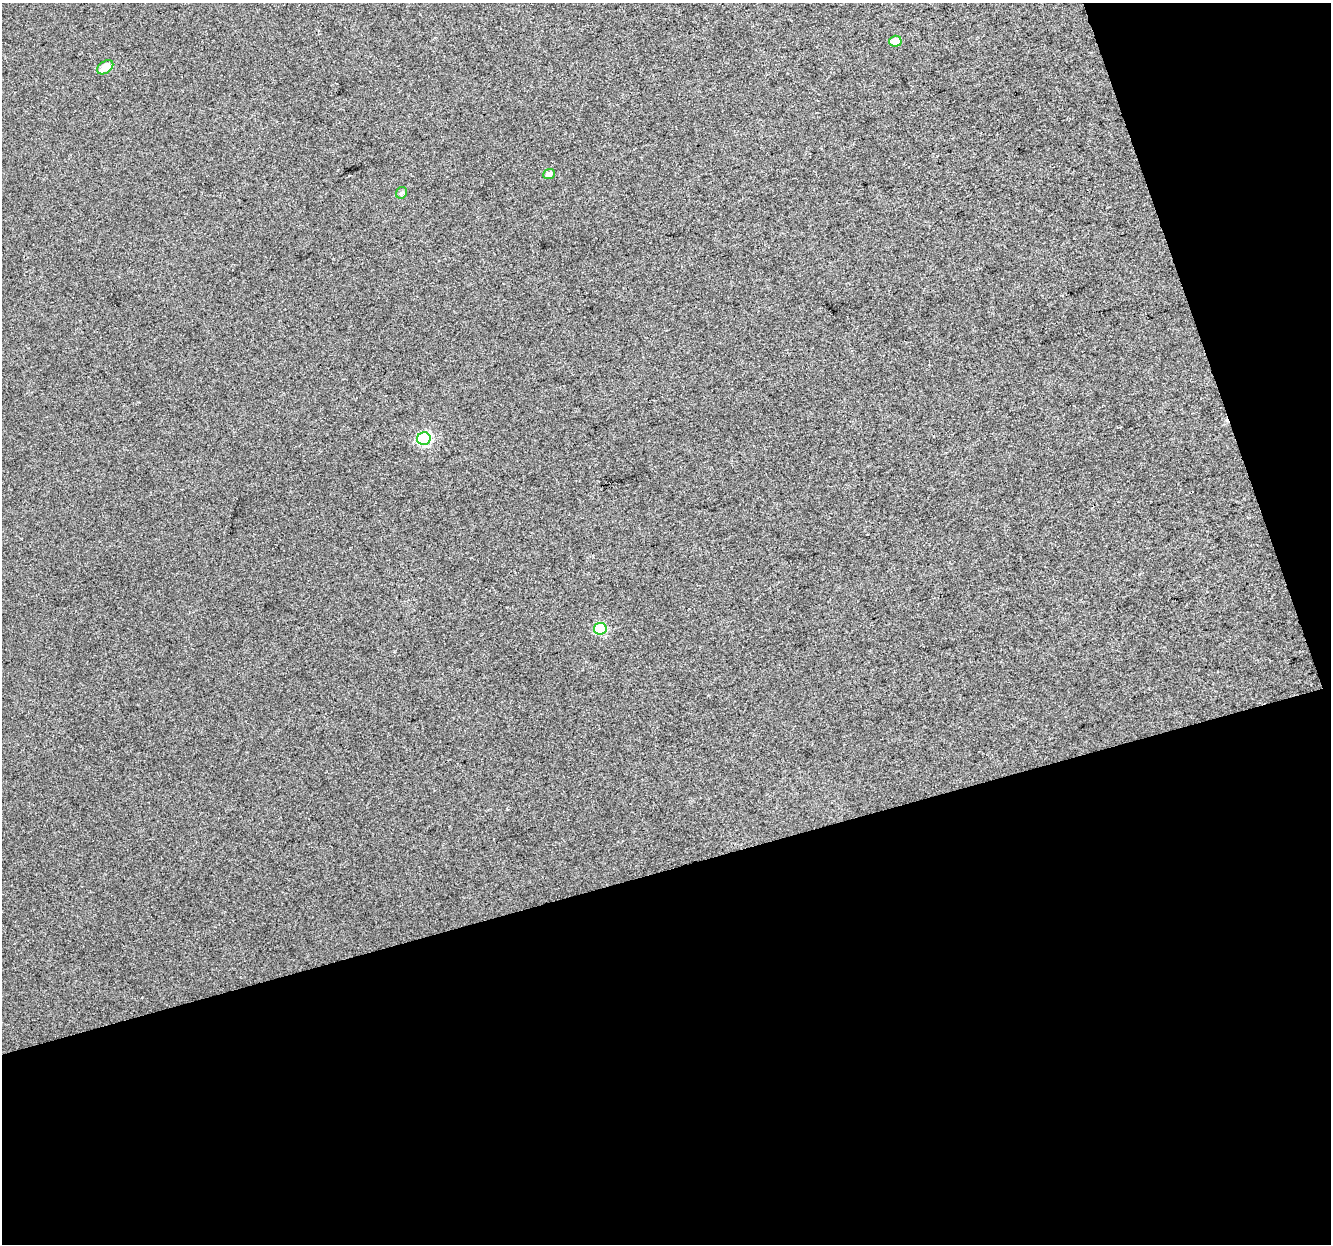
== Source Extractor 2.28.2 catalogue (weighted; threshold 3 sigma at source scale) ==
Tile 4 of 2 x 2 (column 2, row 2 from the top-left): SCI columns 1329-2657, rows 40-1281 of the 2659 x 2579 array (HDU 1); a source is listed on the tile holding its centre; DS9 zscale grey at full resolution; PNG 1333 x 1246 px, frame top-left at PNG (2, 3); each listed source drawn as its Kron ellipse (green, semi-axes under 4 px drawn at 4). Shown black and unused: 35% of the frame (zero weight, under 3 of 4 exposures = <1% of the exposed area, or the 3 px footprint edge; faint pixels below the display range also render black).
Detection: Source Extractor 2.28.2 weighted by HDU 2 'WHT'; one run over the whole footprint, this tile lists its part. Background 0.0471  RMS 0.011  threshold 0.0513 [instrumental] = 3 sigma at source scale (4.5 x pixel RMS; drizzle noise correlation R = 1.50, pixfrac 1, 0.0396/0.0396 arcsec/px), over >= 5 px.
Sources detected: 6; all 6 listed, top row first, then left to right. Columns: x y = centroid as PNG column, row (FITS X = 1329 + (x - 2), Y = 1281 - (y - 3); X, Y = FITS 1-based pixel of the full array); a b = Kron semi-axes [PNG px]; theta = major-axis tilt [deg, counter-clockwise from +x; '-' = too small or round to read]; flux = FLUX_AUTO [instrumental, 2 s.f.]
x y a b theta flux
895 41 6 5 - 12
105 67 9 5 37 15
549 174 6 5 - 5.3
401 193 6 5 - 3.1
424 439 7 6 - 130
600 629 6 6 - 68